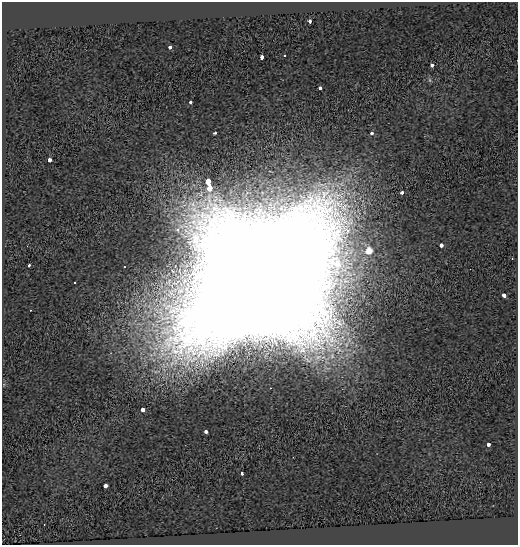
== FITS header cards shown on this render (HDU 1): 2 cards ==
NAXIS1  =                  516
NAXIS2  =                  543

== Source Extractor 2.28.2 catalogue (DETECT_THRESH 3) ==
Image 516 x 543 px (HDU 1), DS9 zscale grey, 1 PNG px = 1 image px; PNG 520 x 547 px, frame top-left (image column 1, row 543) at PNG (2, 2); no overlay
Background 0.0393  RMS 0.065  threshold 0.196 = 3 sigma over >= 5 px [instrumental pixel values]
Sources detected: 24; all 24 listed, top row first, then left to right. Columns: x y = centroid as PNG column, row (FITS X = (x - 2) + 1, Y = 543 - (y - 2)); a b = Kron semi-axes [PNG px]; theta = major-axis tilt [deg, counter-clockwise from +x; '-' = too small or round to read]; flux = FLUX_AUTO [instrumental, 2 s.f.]
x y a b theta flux
310 21 3 3 - 75
170 47 3 3 - 53
285 56 3 3 - 18
262 58 4 3 - 63
432 65 3 3 - 40
430 80 7 4 -89 7.3
320 88 3 3 - 32
191 102 3 3 - 20
215 133 3 3 - 8.7
372 133 3 3 - 43
49 160 3 3 - 180
402 193 3 3 - 34
441 245 4 3 - 51
369 251 7 7 - 48
512 259 3 2 - 5.6
29 265 3 3 - 30
261 277 60 58 31 490000
504 295 4 3 - 54
30 310 3 2 - 4.3
143 409 4 3 - 84
206 431 3 3 - 61
488 444 3 3 - 50
242 473 3 3 - 60
105 486 3 3 - 110